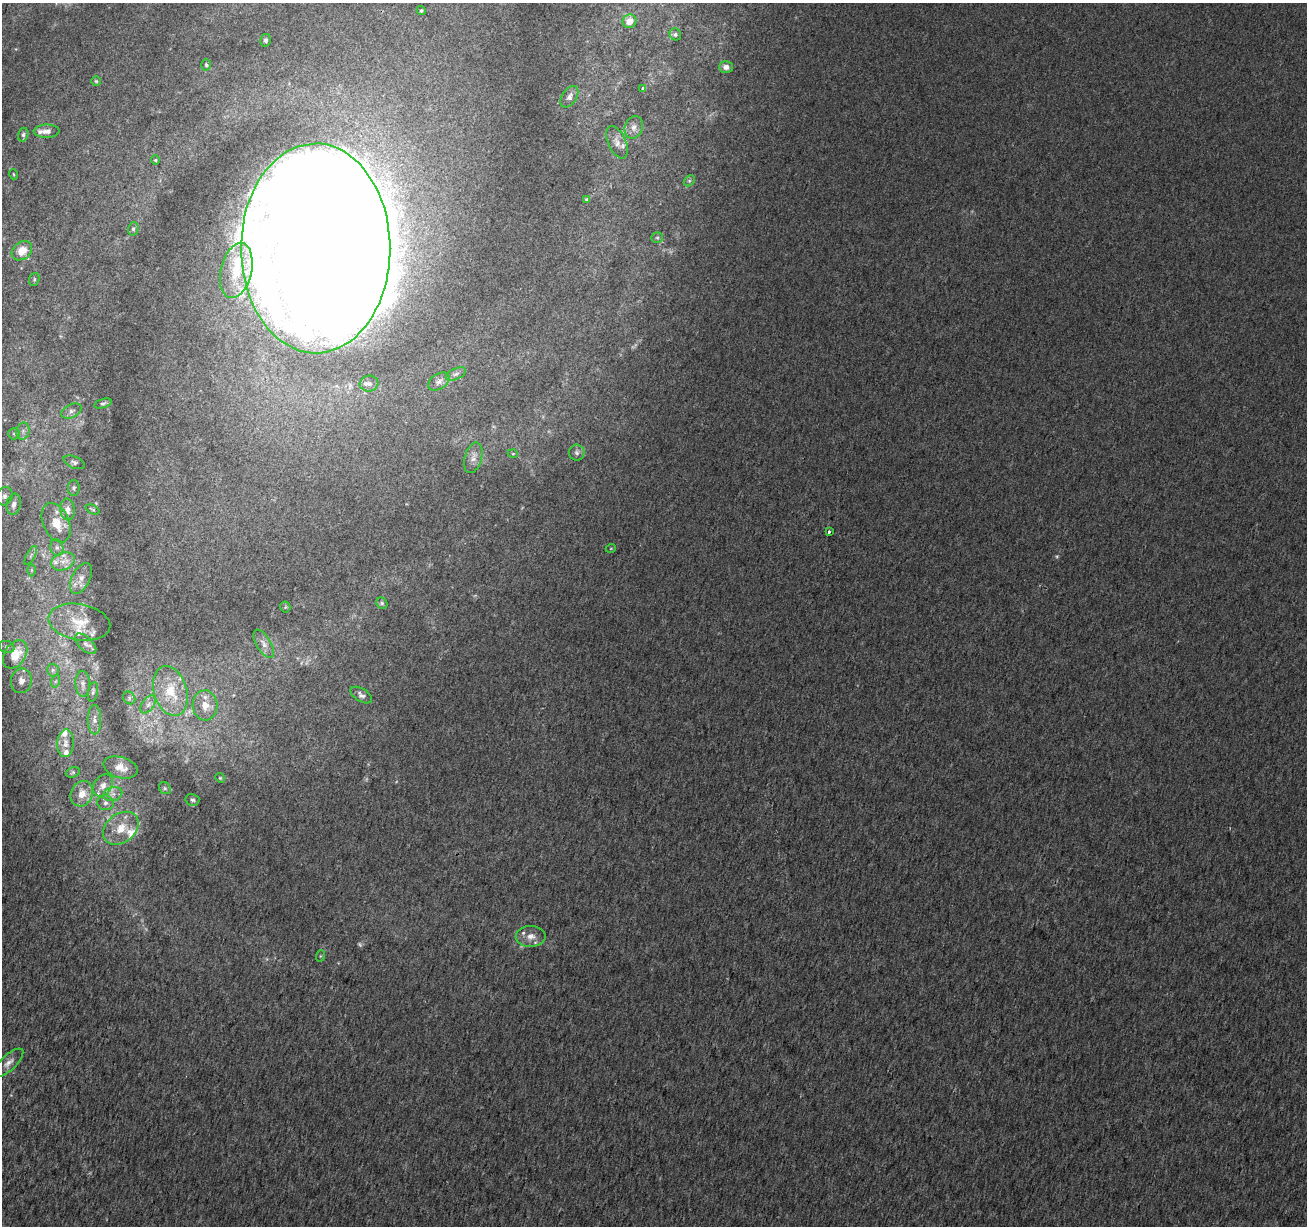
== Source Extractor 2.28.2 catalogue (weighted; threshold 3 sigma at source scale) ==
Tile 7 of 4 x 4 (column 3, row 2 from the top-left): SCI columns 2620-3924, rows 2735-3958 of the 5233 x 5408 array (HDU 1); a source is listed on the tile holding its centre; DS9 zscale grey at full resolution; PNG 1309 x 1228 px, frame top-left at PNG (2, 3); each listed source drawn as its Kron ellipse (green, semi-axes under 4 px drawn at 4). Shown black and unused: <1% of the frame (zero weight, under 2 of 3 exposures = <1% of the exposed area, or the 3 px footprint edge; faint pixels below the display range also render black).
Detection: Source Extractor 2.28.2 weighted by HDU 2 'WHT'; one run over the whole footprint, this tile lists its part. Background 0.00618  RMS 0.0076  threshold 0.0341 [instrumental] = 3 sigma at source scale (4.5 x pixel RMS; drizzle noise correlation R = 1.50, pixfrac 1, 0.0396/0.0396 arcsec/px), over >= 5 px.
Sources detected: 98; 2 too faint to see at this stretch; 6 inside a brighter object's white glare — neither listed nor drawn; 11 inside a brighter listed object's ellipse — not listed separately; the other 79 listed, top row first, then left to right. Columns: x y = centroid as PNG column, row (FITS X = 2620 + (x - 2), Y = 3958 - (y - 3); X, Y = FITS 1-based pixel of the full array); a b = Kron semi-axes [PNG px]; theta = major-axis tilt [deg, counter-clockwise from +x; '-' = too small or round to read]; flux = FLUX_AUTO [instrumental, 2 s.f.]
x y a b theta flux
421 11 4 4 - 1.3
629 21 7 6 - 8.1
675 34 6 5 - 1.7
265 40 6 5 - 1.8
206 65 6 4 -86 1.2
726 67 7 6 - 4.8
96 81 5 4 - 0.9
643 88 4 3 - 1.8
569 97 12 7 56 4
634 127 11 9 68 5
46 131 13 6 2 4.3
23 135 7 5 75 1.7
617 142 17 9 -65 6.4
155 160 4 4 - 0.9
13 174 5 3 - 0.72
689 181 6 4 45 1.5
586 199 4 4 - 0.7
133 229 6 5 - 1.6
657 238 6 5 - 1.3
316 248 105 74 -90 2700
22 251 11 8 39 13
236 271 28 15 77 26
34 279 6 5 - 1.4
456 374 10 5 24 2.6
439 382 12 7 33 3.9
369 383 9 8 - 3.3
103 403 9 4 17 1.5
71 411 11 6 27 3.3
23 431 9 6 77 3.2
14 434 6 5 - 1.6
577 453 8 7 - 2.5
513 454 5 3 - 0.74
473 458 16 8 75 5.4
74 462 11 6 -23 2.3
74 488 8 6 88 1.8
4 496 9 8 - 3.8
14 504 10 7 79 4.7
67 509 11 7 -84 4.9
93 509 7 3 -26 1
56 523 21 13 -66 16
829 532 3 3 - 2.9
57 548 8 6 -75 2.9
611 548 5 3 - 0.65
31 555 10 3 61 1.7
63 561 12 8 20 6.9
32 570 6 4 -90 1.2
81 578 17 9 63 7
382 603 6 5 - 1.4
285 607 5 5 - 0.99
79 622 31 18 -10 21
86 644 13 7 -43 3.3
264 644 16 7 -58 4.9
7 647 8 6 -16 2.2
15 654 15 10 57 19
53 670 6 6 - 2
21 681 12 10 78 6.1
56 681 6 4 71 1.3
83 684 13 7 -88 3.9
170 691 25 16 -73 28
93 692 10 5 79 1.7
361 695 12 6 -32 2.9
129 698 7 5 -50 2
148 704 10 6 53 3.4
205 705 15 12 -84 11
94 720 15 7 -89 4.5
65 743 14 8 88 5.3
120 767 17 10 -16 8.1
73 772 7 5 18 1.2
220 778 5 4 - 0.89
103 785 12 8 56 5.4
165 788 6 5 - 1.3
82 794 13 11 66 9.1
113 794 10 7 15 3.9
192 800 7 6 - 1.7
105 803 8 7 - 2.6
121 828 19 14 37 17
531 936 15 10 0 7.2
320 956 6 3 71 0.86
8 1063 19 7 43 5.2